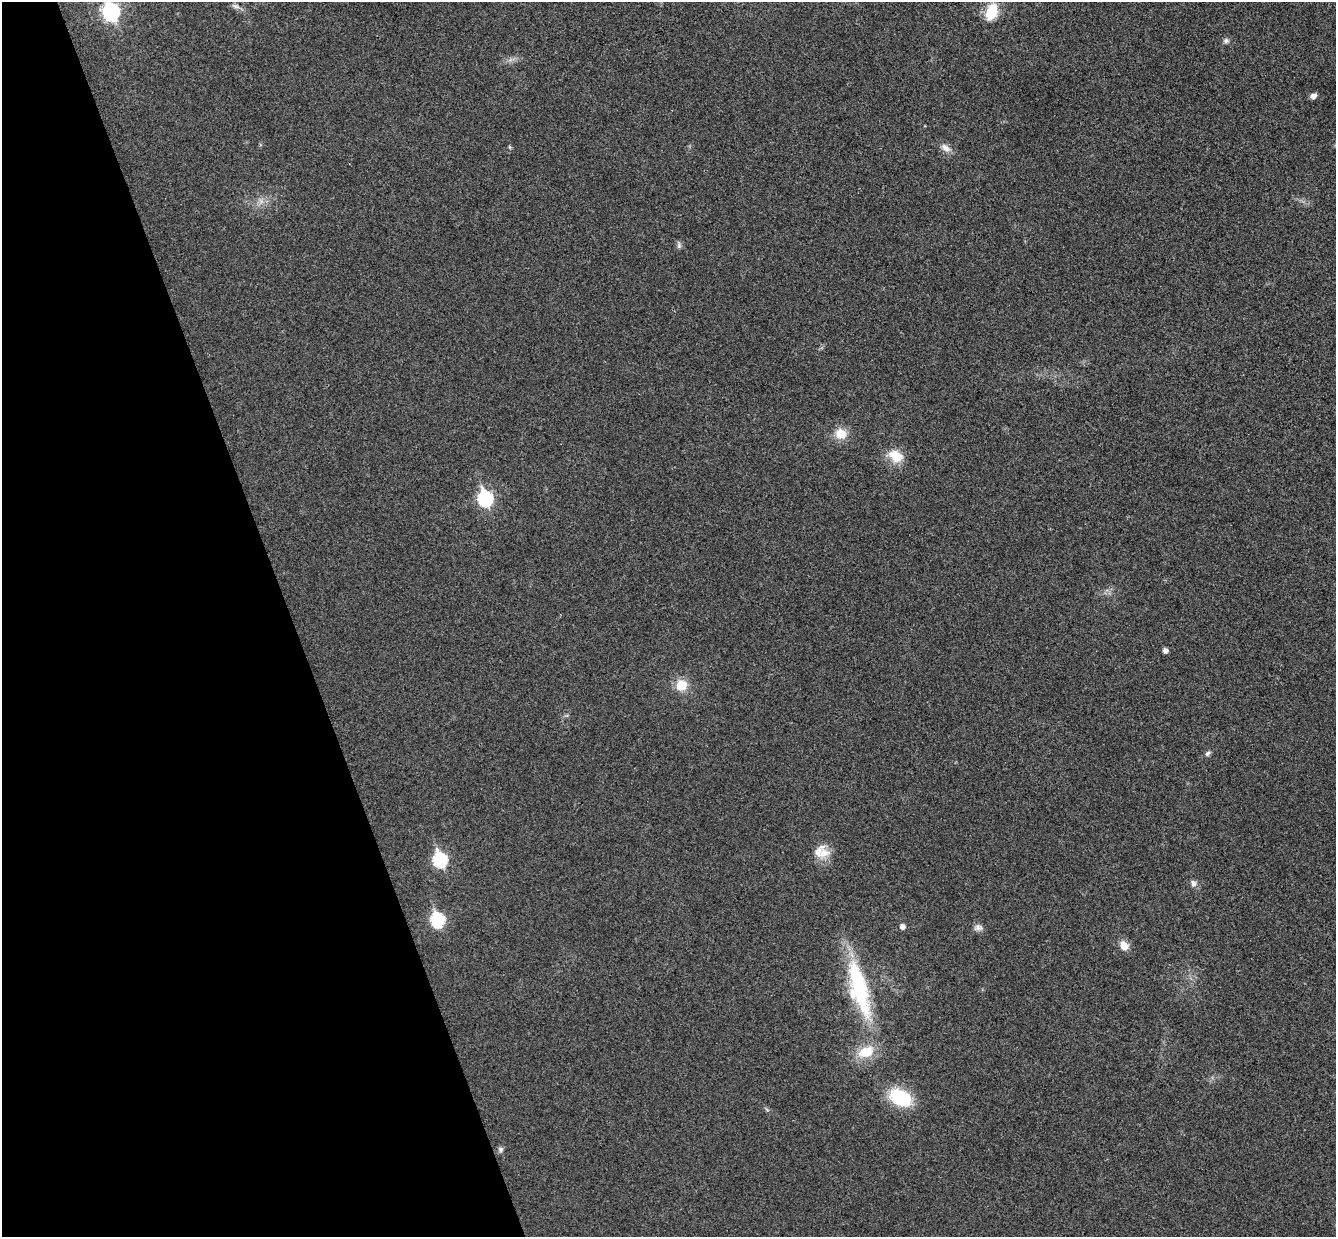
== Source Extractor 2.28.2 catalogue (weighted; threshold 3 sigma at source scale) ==
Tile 5 of 4 x 4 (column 1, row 2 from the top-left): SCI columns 56-1389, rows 2641-3875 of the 5452 x 5404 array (HDU 1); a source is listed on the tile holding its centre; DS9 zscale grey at full resolution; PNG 1338 x 1239 px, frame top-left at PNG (2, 2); no overlay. Shown black and unused: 22% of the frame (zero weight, under 3 of 4 exposures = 6% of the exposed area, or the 3 px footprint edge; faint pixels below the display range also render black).
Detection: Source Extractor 2.28.2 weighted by HDU 2 'WHT'; one run over the whole footprint, this tile lists its part. Background 0.0357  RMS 0.0062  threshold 0.0277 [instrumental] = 3 sigma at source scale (4.5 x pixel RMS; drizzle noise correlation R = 1.50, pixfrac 1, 0.05/0.05 arcsec/px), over >= 5 px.
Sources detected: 27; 1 inside a brighter listed object's ellipse — not listed separately; the other 26 listed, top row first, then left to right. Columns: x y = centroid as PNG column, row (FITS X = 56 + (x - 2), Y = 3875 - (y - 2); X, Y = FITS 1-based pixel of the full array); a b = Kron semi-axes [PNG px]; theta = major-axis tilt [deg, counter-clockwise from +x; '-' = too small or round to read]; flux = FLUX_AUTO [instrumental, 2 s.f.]
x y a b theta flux
236 6 12 6 -10 2.4
111 12 9 7 -76 170
991 12 20 12 71 17
1226 41 8 6 0 1.8
1313 96 7 5 23 2.7
510 147 6 3 -71 0.69
946 148 15 8 -37 4.2
261 201 7 5 -46 2.1
679 245 9 6 -90 1.6
840 434 13 12 - 10
895 456 21 15 -31 11
485 499 8 7 - 100
1165 650 4 4 - 3
681 685 13 12 - 11
1208 753 8 5 39 1.7
824 853 19 13 29 8.2
440 860 8 7 - 79
1193 883 9 8 - 2.5
438 920 8 7 - 75
902 926 5 5 - 3.1
978 928 13 8 -3 2.8
1124 945 12 10 -45 6
859 988 72 20 -75 72
866 1052 22 14 23 16
900 1098 19 13 -30 39
501 1149 7 7 - 1.7
Isophote crosses this tile's border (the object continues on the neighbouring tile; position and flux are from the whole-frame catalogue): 1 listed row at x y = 111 12